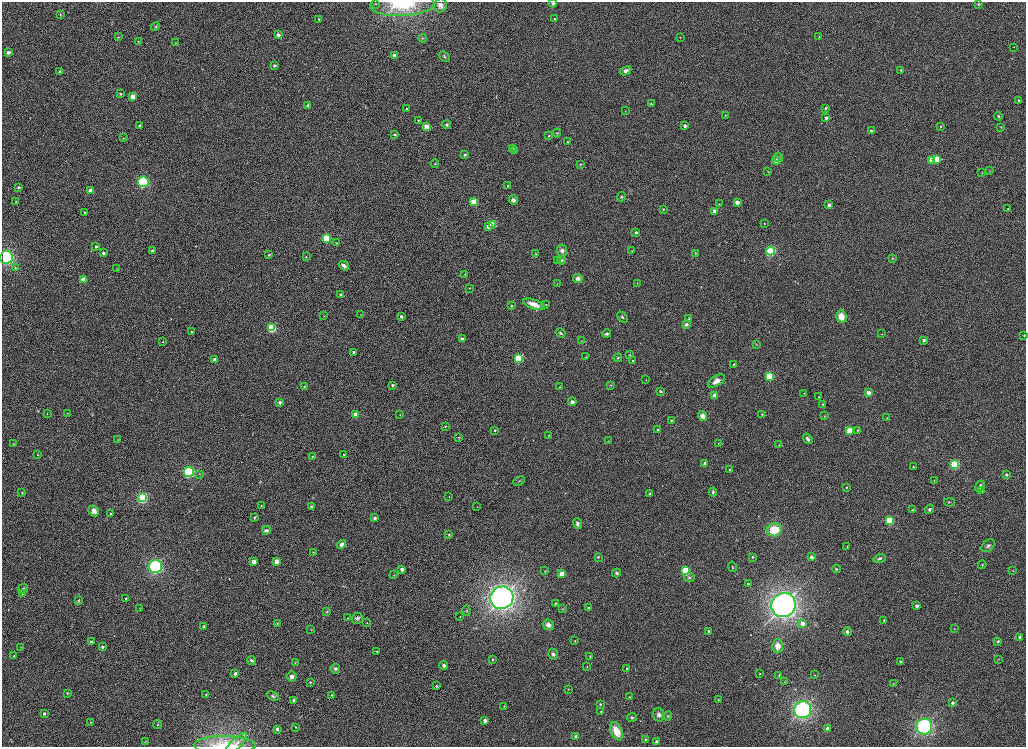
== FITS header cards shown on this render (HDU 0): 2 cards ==
NAXIS1  =                 2048
NAXIS2  =                 1489

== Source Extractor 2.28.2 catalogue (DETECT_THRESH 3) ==
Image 2048 x 1489 px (HDU 0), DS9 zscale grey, zoomed out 1/2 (1 PNG px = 2 x 2 image px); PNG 1028 x 749 px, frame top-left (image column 1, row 1489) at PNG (2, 2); each listed source drawn as its Kron ellipse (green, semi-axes under 4 px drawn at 4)
Background 1200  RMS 7.1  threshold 21.3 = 3 sigma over >= 5 px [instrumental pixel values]
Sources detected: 321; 6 cannot appear on this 1/2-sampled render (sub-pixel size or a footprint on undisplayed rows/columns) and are neither listed nor drawn; the other 315 listed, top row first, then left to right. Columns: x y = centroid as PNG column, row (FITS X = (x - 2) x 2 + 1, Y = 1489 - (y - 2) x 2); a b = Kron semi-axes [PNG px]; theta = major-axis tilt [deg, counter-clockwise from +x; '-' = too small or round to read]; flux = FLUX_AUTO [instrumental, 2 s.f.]
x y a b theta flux
553 3 4 4 - 3000
375 4 2 2 - 820
978 4 4 3 - 1300
402 5 32 11 3 47000
440 5 7 6 - 5500
60 14 3 3 - 970
319 19 3 3 - 1500
554 19 2 2 - 1600
155 26 4 3 - 1500
278 35 3 2 - 8200
118 37 3 2 - 820
680 37 3 2 - 650
819 37 3 2 - 1100
423 38 4 3 - 1100
138 41 3 3 - 930
175 43 3 2 - 680
1014 47 2 2 - 520
8 52 4 3 - 4700
394 55 3 2 - 8100
445 57 6 3 -43 1700
274 65 2 2 - 3100
901 70 4 2 - 870
59 71 3 3 - 1900
626 71 6 4 27 4300
120 94 2 2 - 1700
133 96 3 3 - 24000
1018 100 2 2 - 1900
651 104 2 2 - 2000
308 106 2 2 - 7200
826 108 3 2 - 2900
407 109 2 2 - 1400
625 111 2 2 - 460
725 115 2 2 - 460
998 116 4 4 - 2000
826 118 3 2 - 6000
418 120 2 2 - 1400
139 125 2 2 - 2600
447 125 4 4 - 2200
685 126 3 2 - 6400
940 126 3 2 - 1300
426 127 3 3 - 29000
1001 127 3 3 - 670
871 131 3 3 - 2500
557 133 4 3 - 1300
395 134 3 3 - 2100
549 136 2 2 - 1800
124 138 3 2 - 630
567 142 2 2 - 1300
513 148 3 2 - 890
515 150 3 2 - 820
465 155 3 3 - 2500
778 157 5 4 - 2700
936 159 3 3 - 55000
932 160 3 3 - 28000
776 161 4 4 - 8300
435 164 4 2 - 1000
580 164 4 3 - 1100
768 171 4 2 - 820
989 171 3 3 - 790
982 172 4 2 - 770
143 182 5 5 - 110000
508 186 2 2 - 2700
18 187 3 2 - 3200
90 191 3 3 - 14000
622 197 5 4 - 1700
513 200 5 4 - 3600
16 202 4 2 - 930
474 202 3 3 - 56000
737 202 3 3 - 11000
719 204 2 2 - 660
829 205 3 2 - 6800
663 209 3 2 - 1200
1008 209 3 2 - 1100
715 211 3 3 - 15000
84 212 2 2 - 2000
492 224 3 3 - 67000
764 224 2 2 - 600
488 226 3 3 - 12000
636 232 2 2 - 3700
327 238 3 3 - 110000
336 243 3 3 - 1100
96 247 2 2 - 4400
152 251 2 2 - 4700
562 251 6 5 - 5400
632 251 3 2 - 960
770 251 4 4 - 140000
103 253 3 3 - 4400
695 253 3 2 - 790
536 254 3 3 - 980
269 255 3 2 - 1400
6 257 6 6 - 210000
306 257 2 2 - 810
892 258 3 2 - 1000
562 260 4 4 - 2200
557 261 3 3 - 780
344 266 6 3 -35 5100
15 268 4 3 - 1400
117 269 2 2 - 480
465 275 3 2 - 520
578 278 5 4 - 6000
83 280 3 3 - 26000
637 283 2 2 - 690
557 284 3 2 - 470
470 288 2 2 - 530
341 295 3 2 - 4000
534 304 11 4 -19 17000
546 304 3 3 - 820
511 306 2 2 - 1800
361 315 3 2 - 530
324 316 3 2 - 630
401 316 2 2 - 4500
841 316 6 5 - 18000
622 317 6 4 -47 2500
689 319 3 2 - 1200
686 324 4 3 - 4000
272 328 3 3 - 97000
192 331 2 2 - 1300
560 333 5 3 - 1900
606 334 4 3 - 3100
882 334 2 2 - 550
1024 335 2 2 - 1100
462 339 3 2 - 10000
924 340 3 3 - 4800
581 341 3 2 - 680
163 342 2 2 - 580
756 345 3 3 - 840
353 352 2 2 - 2300
629 355 4 3 - 1200
586 357 3 2 - 800
519 358 3 3 - 120000
618 358 4 4 - 2000
214 359 2 2 - 6600
633 361 2 2 - 2700
734 364 2 2 - 2100
770 376 3 3 - 100000
646 380 3 2 - 580
716 381 9 5 34 9000
393 385 4 3 - 1800
611 385 3 3 - 800
304 386 2 2 - 1200
560 387 3 3 - 1200
661 391 2 2 - 2600
868 392 3 3 - 12000
804 393 2 1 - 470
715 395 3 3 - 16000
819 397 2 2 - 1100
280 402 2 2 - 5600
572 402 4 4 - 4800
823 404 3 3 - 1000
68 413 2 2 - 470
47 414 2 2 - 450
762 414 3 3 - 1400
356 415 3 3 - 29000
400 415 2 2 - 550
702 416 5 4 - 11000
825 416 3 3 - 940
887 418 3 3 - 900
671 421 4 3 - 1200
445 426 3 2 - 1300
495 430 2 2 - 1700
658 430 2 2 - 1800
849 430 3 3 - 52000
858 430 3 2 - 780
549 435 3 2 - 670
459 437 3 3 - 710
808 439 6 3 -53 4500
118 440 2 2 - 440
608 441 2 2 - 510
718 443 3 2 - 540
13 444 2 2 - 960
779 445 3 2 - 680
344 454 2 2 - 1000
38 455 2 2 - 830
312 456 3 2 - 1000
705 463 2 2 - 5600
955 464 3 3 - 170000
913 467 3 2 - 1100
729 470 2 2 - 1100
189 472 5 5 - 140000
200 474 3 3 - 870
1006 474 3 3 - 3500
934 480 2 2 - 720
519 481 6 2 24 1400
980 486 6 4 58 5600
846 487 3 2 - 1200
982 490 4 4 - 2000
713 492 4 3 - 2500
22 493 2 2 - 1100
650 493 2 2 - 2200
449 497 2 2 - 650
142 498 4 3 - 210000
949 502 5 3 - 1300
261 506 2 2 - 1300
311 506 2 2 - 2900
477 507 2 2 - 380
929 509 5 4 - 3500
912 510 4 4 - 1600
94 511 6 5 - 7200
111 513 2 2 - 1600
255 517 4 2 - 1300
375 518 2 2 - 6200
889 521 3 3 - 120000
577 524 5 3 - 3600
266 530 4 3 - 3200
774 530 7 6 - 34000
449 535 2 2 - 1700
341 544 5 4 - 5300
847 546 2 2 - 810
988 546 8 5 40 4100
313 552 2 2 - 640
598 557 3 3 - 1600
752 557 2 2 - 1500
811 557 2 2 - 8100
880 558 6 4 18 3300
254 561 3 3 - 16000
276 561 3 3 - 24000
982 565 4 3 - 1300
155 566 6 6 - 180000
732 567 5 2 - 1100
402 569 2 2 - 7900
836 569 4 3 - 1700
1013 570 2 2 - 380
545 571 2 2 - 540
686 571 3 3 - 140000
616 573 4 4 - 2500
562 574 3 3 - 33000
394 575 2 2 - 550
689 578 5 4 - 2300
748 584 2 2 - 2300
23 589 5 4 - 2600
22 594 4 3 - 1700
125 598 2 2 - 980
502 598 12 11 - 550000
78 600 3 3 - 1900
555 603 2 2 - 1000
784 605 12 12 - 560000
917 606 2 2 - 7600
140 608 2 1 - 380
589 608 2 2 - 2600
563 609 3 3 - 860
467 611 5 3 - 1700
327 612 3 3 - 1300
460 616 3 2 - 610
347 618 2 2 - 630
357 618 5 5 - 3300
884 620 2 2 - 1200
367 623 2 1 - 670
277 624 4 3 - 1400
803 624 3 3 - 13000
548 625 6 5 - 5700
203 626 3 3 - 1400
954 629 3 2 - 560
311 630 3 2 - 530
709 631 2 2 - 4300
847 632 4 3 - 4900
1019 637 4 3 - 3100
575 641 3 2 - 780
998 641 3 2 - 2800
91 642 2 2 - 4200
778 646 7 5 -89 11000
21 647 3 2 - 610
102 647 2 2 - 5600
377 652 2 2 - 1500
553 654 5 4 - 4500
14 656 2 2 - 1700
590 656 3 2 - 870
998 659 4 2 - 790
252 660 4 4 - 3900
493 660 2 2 - 1700
295 662 3 2 - 480
900 662 4 3 - 1900
444 665 4 4 - 3200
587 666 2 2 - 630
627 668 2 2 - 1500
335 669 5 4 - 3900
235 674 2 2 - 8600
760 674 3 2 - 1000
779 675 3 3 - 1600
814 675 3 2 - 490
292 677 5 5 - 5200
310 682 2 2 - 1600
785 682 3 2 - 410
893 684 3 3 - 1000
437 686 3 3 - 1900
568 689 3 3 - 770
67 693 3 3 - 1500
206 695 2 2 - 1400
331 695 3 3 - 1400
273 696 6 4 -24 2800
630 697 3 3 - 950
294 700 2 2 - 9800
718 700 2 2 - 750
952 703 2 2 - 5800
600 704 3 3 - 1600
504 706 2 2 - 560
803 710 9 8 - 250000
601 711 3 3 - 880
44 714 2 2 - 3600
659 715 7 5 -67 5600
668 716 4 3 - 1300
632 718 5 4 - 2100
485 721 3 2 - 12000
91 722 2 2 - 540
157 725 4 3 - 1300
924 726 8 8 - 210000
295 727 2 2 - 1500
277 729 2 2 - 6000
828 729 3 2 - 20000
616 731 9 5 -67 24000
576 736 4 3 - 4000
645 740 4 3 - 2100
145 741 3 2 - 640
657 742 4 3 - 3900
225 745 31 9 0 22000
235 745 16 5 45 6500
At the frame edge (FLAGS 8, measured only in part): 5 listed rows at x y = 553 3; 402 5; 6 257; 225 745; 235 745
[6 sub-pixel or undisplayed-footprint detections neither listed nor drawn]